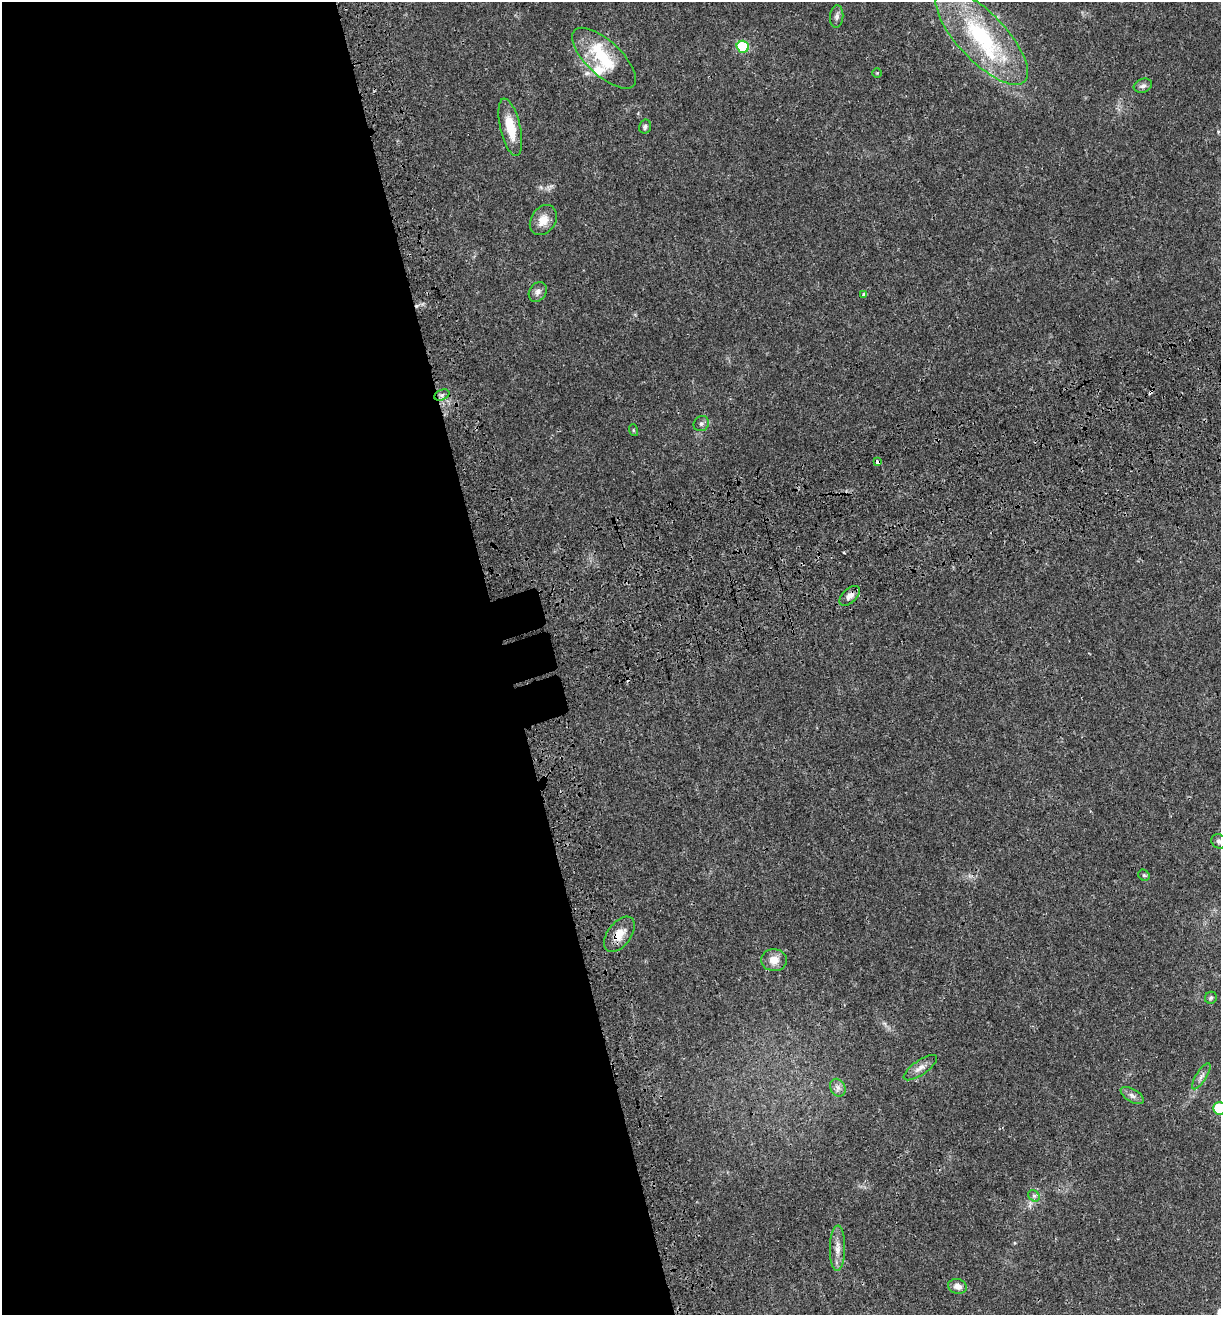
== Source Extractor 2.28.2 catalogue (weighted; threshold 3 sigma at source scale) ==
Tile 9 of 4 x 4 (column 1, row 3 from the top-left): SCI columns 235-1453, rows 1427-2739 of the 5296 x 5479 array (HDU 1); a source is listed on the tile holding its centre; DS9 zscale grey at full resolution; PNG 1223 x 1317 px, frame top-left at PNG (2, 2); each listed source drawn as its Kron ellipse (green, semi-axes under 4 px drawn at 4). Shown black and unused: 42% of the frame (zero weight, under 3 of 4 exposures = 9% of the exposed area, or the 3 px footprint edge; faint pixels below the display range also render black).
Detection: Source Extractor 2.28.2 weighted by HDU 2 'WHT'; one run over the whole footprint, this tile lists its part. Background 0.0359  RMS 0.0032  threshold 0.0144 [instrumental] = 3 sigma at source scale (4.5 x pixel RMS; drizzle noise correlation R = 1.50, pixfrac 1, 0.0396/0.0396 arcsec/px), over >= 5 px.
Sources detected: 34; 1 inside a brighter object's white glare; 2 cosmic-ray / hot-pixel residue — neither listed nor drawn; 2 inside a brighter listed object's ellipse — not listed separately; the other 29 listed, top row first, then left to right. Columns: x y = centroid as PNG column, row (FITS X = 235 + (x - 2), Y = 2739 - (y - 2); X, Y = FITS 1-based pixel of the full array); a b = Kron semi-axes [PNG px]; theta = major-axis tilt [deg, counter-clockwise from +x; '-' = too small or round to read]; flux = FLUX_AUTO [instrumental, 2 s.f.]
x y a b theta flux
837 16 11 6 84 1.2
982 37 62 24 -47 34
743 47 6 6 - 19
604 58 40 17 -43 13
877 73 4 4 - 0.31
1143 86 9 7 19 1.1
510 127 29 10 -77 7.6
645 127 7 6 - 0.77
543 220 16 12 56 3.8
538 292 11 8 56 1.4
864 294 4 3 - 1.3
442 395 8 5 25 0.89
701 424 8 7 - 0.9
633 430 6 3 -72 0.33
878 462 4 4 - 1.9
850 596 12 7 43 1.7
1219 841 8 6 -38 0.84
1144 875 6 5 - 0.48
619 934 20 11 53 3.9
774 960 13 11 -4 3
1211 998 6 6 - 0.62
920 1068 19 7 35 2.1
1201 1076 15 5 58 1.4
838 1088 9 7 -59 1.3
1132 1096 13 6 -31 1.3
1219 1108 6 6 - 13
1034 1196 6 5 - 0.73
837 1248 23 7 89 2.9
957 1286 9 7 -14 1.7
Overlapping masked pixels (flux is a lower limit): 2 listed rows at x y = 878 462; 619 934
Isophote crosses this tile's border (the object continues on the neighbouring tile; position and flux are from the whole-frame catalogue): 2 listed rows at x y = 1219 841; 1219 1108